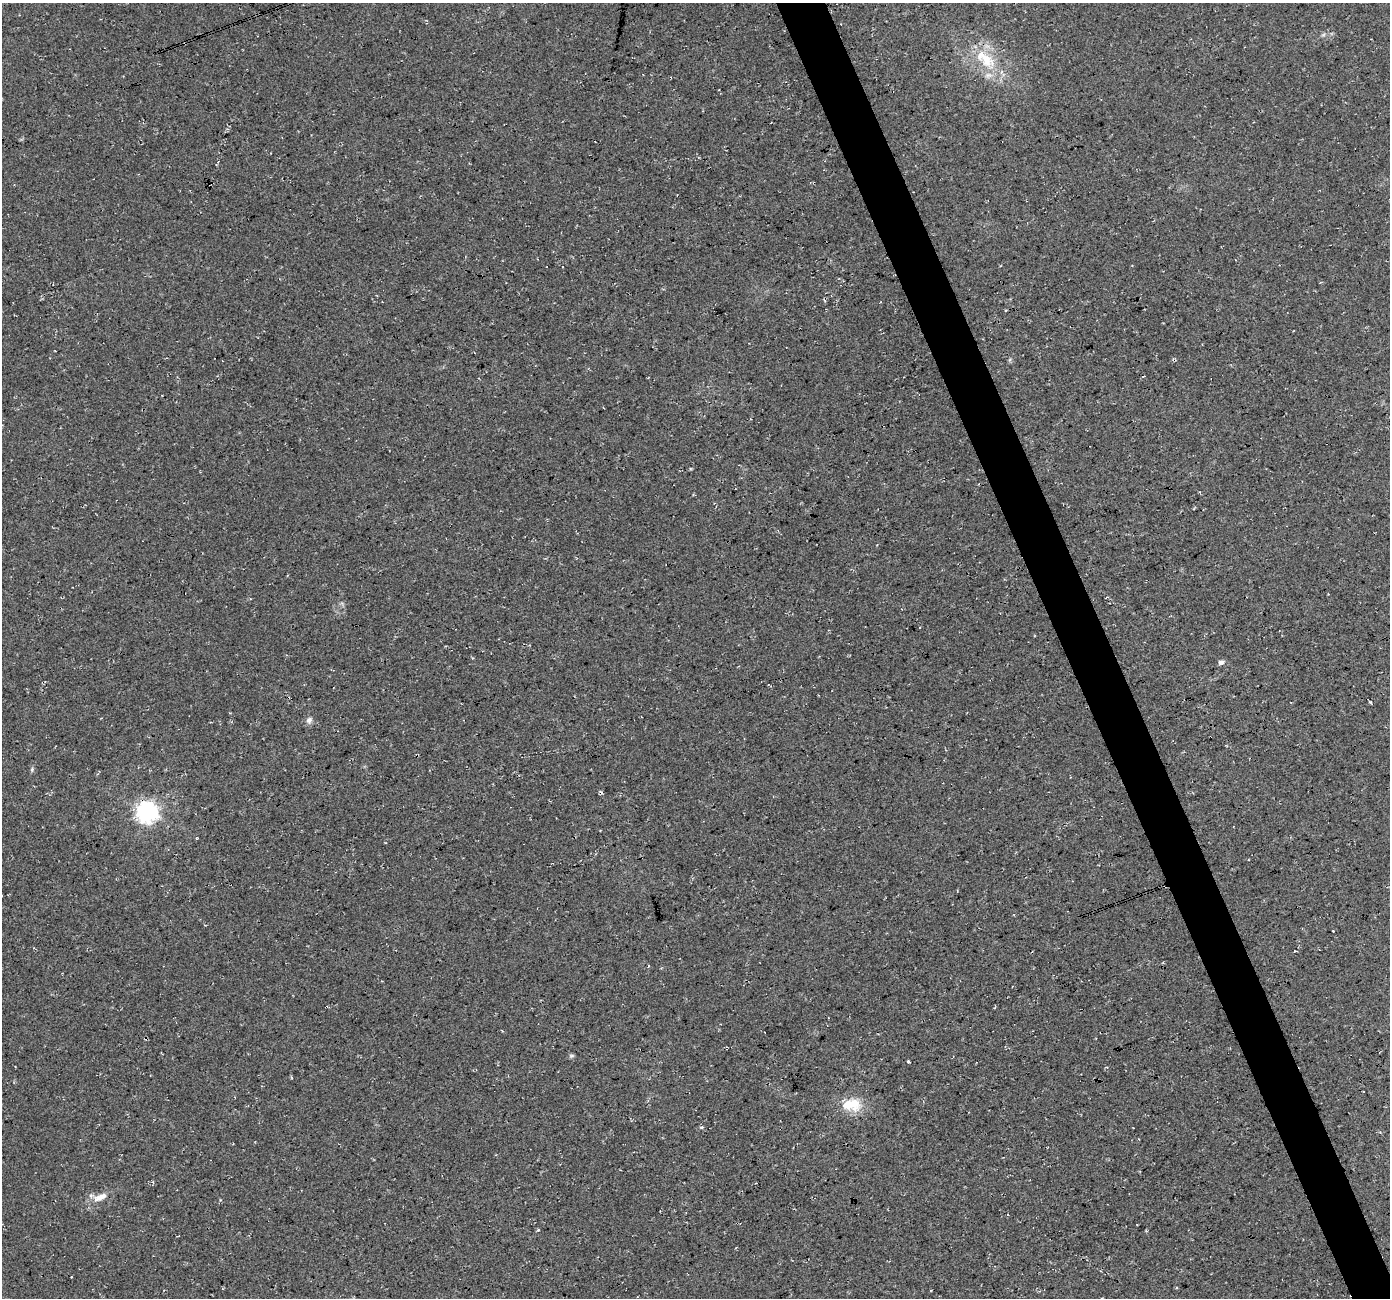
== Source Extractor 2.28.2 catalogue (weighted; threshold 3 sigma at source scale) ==
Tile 6 of 4 x 4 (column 2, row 2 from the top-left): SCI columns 1390-2777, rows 2728-4023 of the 5553 x 5399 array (HDU 1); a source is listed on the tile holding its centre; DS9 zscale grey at full resolution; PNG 1392 x 1300 px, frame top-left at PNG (2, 3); no overlay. Shown black and unused: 4% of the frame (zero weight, under 3 of 4 exposures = <1% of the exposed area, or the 3 px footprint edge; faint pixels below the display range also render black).
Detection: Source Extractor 2.28.2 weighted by HDU 2 'WHT'; one run over the whole footprint, this tile lists its part. Background 0.0328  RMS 0.0079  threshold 0.0356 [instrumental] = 3 sigma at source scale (4.5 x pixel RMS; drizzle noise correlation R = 1.50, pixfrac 1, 0.0396/0.0396 arcsec/px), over >= 5 px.
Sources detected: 17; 3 cosmic-ray / hot-pixel residue — not listed; the other 14 listed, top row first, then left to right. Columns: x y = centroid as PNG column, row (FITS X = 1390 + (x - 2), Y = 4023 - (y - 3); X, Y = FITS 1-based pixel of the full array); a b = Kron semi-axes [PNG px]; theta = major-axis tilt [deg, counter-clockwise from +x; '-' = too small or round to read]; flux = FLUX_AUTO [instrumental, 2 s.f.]
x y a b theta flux
1323 35 7 4 19 1.4
986 59 33 18 -40 32
1006 310 3 3 - 0.85
1143 376 3 2 - 0.65
1221 662 6 6 - 2.7
1371 702 5 3 - 0.72
309 720 9 8 - 3.2
32 769 7 4 79 1.3
147 812 7 7 - 480
571 1056 8 5 6 1.3
908 1061 3 3 - 1.8
851 1105 29 17 1 20
702 1127 4 3 - 1.6
100 1197 21 8 23 9.4